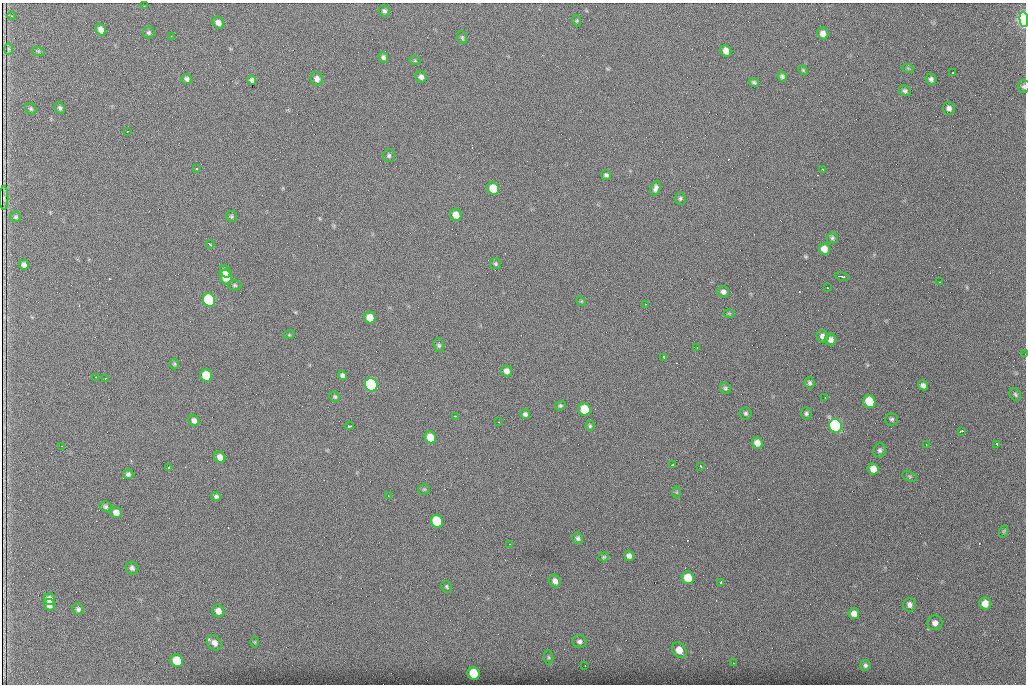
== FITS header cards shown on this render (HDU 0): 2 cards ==
NAXIS1  =                 1024 /fastest changing axis
NAXIS2  =                  682 /next to fastest changing axis

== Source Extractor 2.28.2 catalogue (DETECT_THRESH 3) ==
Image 1024 x 682 px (HDU 0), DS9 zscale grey, 1 PNG px = 1 image px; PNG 1028 x 686 px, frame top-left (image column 1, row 682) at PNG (2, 3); each listed source drawn as its Kron ellipse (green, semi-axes under 4 px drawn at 4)
Background 1420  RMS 26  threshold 78.3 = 3 sigma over >= 5 px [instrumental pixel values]
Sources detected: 142; all 142 listed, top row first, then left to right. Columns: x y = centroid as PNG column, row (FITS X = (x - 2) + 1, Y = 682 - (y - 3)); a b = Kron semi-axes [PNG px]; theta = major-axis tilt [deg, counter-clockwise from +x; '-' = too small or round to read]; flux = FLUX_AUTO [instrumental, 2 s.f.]
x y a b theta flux
144 6 2 2 - 830
384 11 6 5 - 3600
11 16 4 3 - 1200
1024 19 7 4 -86 610000
577 21 6 4 -79 2100
218 23 6 5 - 9000
101 30 6 5 - 11000
149 32 6 6 - 3100
823 34 6 5 - 9600
171 36 3 2 - 2600
462 38 6 5 - 2600
9 49 6 3 -89 2000
38 51 6 4 -18 1800
726 51 6 5 - 13000
383 57 5 4 - 4000
415 61 5 3 - 2000
908 68 6 3 -19 1700
803 70 5 4 - 1900
953 72 3 2 - 1200
782 76 5 4 - 3500
421 77 6 5 - 6200
187 79 5 4 - 4900
317 79 7 6 - 8200
931 79 5 5 - 4600
252 80 4 4 - 4500
754 82 5 4 - 3300
1024 86 6 6 - 3600
905 91 6 5 - 3700
60 108 6 4 -63 3800
949 108 6 6 - 6200
31 109 6 5 - 2900
127 132 2 2 - 1200
389 155 6 6 - 3400
196 169 3 2 - 2000
823 170 3 2 - 2400
606 175 5 4 - 3700
655 188 7 5 72 6100
493 189 6 6 - 56000
4 198 12 3 90 360
680 198 6 5 - 3400
456 215 6 5 - 17000
231 216 5 5 - 2600
16 217 5 5 - 2900
832 238 6 5 - 3300
210 244 4 2 - 4100
824 249 6 5 - 15000
495 264 5 5 - 2800
24 265 5 4 - 6500
225 271 7 5 -60 10000
842 276 7 2 -12 4200
226 277 7 6 - 39000
940 282 2 2 - 1100
235 285 7 5 -4 2900
827 288 3 2 - 2400
723 292 6 5 - 5400
209 300 7 6 - 210000
581 301 5 4 - 1800
645 304 3 2 - 2000
729 313 6 4 -1 2100
370 318 6 5 - 26000
289 335 6 4 18 1900
823 336 6 6 - 7300
831 340 6 5 - 8800
439 345 7 5 -71 3500
697 347 2 2 - 2900
1025 354 2 2 - 1600
664 357 3 2 - 3100
174 364 5 5 - 2300
507 371 6 5 - 9300
343 375 4 4 - 4600
206 376 6 6 - 64000
95 377 3 2 - 840
105 378 3 2 - 2300
810 383 6 5 - 3800
371 385 7 6 - 350000
923 385 5 4 - 5800
725 388 6 5 - 3100
1015 394 7 5 -58 3000
335 397 5 5 - 2700
825 398 2 2 - 880
869 402 7 6 - 52000
560 406 5 4 - 2700
585 410 6 6 - 70000
745 413 6 6 - 3500
806 413 6 5 - 3500
525 414 5 4 - 4300
455 416 3 2 - 3500
892 419 6 6 - 3800
194 421 6 5 - 7700
499 422 3 2 - 2000
349 426 4 3 - 4400
590 426 5 4 - 2600
836 426 7 6 - 400000
962 431 4 2 - 3800
430 437 6 5 - 29000
757 443 6 5 - 13000
926 444 2 2 - 830
997 444 3 2 - 2300
62 446 3 2 - 3300
880 450 7 6 - 4300
220 457 6 5 - 11000
672 465 4 2 - 2000
701 467 3 2 - 2400
169 468 4 3 - 3700
873 469 6 5 - 16000
128 474 5 5 - 4200
910 476 8 5 -20 2700
424 489 5 5 - 2400
676 492 6 4 -90 2300
388 496 2 2 - 980
216 497 5 4 - 3800
105 506 6 5 - 3700
116 512 6 5 - 13000
437 521 6 6 - 77000
1004 531 6 4 71 2500
578 538 6 5 - 4100
509 544 2 2 - 1600
629 556 5 4 - 7200
604 557 5 4 - 2100
132 568 6 6 - 4800
688 578 6 6 - 39000
555 581 6 5 - 7600
721 582 4 3 - 3100
446 587 6 5 - 2400
49 599 6 5 - 13000
985 603 6 5 - 19000
49 605 6 5 - 9600
910 605 6 6 - 7000
78 609 6 5 - 3900
218 611 6 6 - 12000
854 614 5 5 - 10000
935 623 7 7 - 8500
579 641 7 6 - 5300
255 642 6 4 -89 2000
214 643 8 6 -45 10000
679 650 9 6 -52 21000
549 658 7 4 -83 2800
177 661 6 6 - 53000
733 663 2 2 - 1100
865 665 5 5 - 4200
585 666 2 2 - 980
473 673 6 6 - 59000
At the frame edge (FLAGS 8, measured only in part): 3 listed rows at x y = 1024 19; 1024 86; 1025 354

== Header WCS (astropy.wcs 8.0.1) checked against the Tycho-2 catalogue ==
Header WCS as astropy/WCSLIB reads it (CRVAL/CRPIX/CD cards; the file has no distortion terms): RA---TAN/DEC--TAN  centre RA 07:06:07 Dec +31:10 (106.53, +31.16 deg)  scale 1.43 arcsec/px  FOV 24.4' x 16.3'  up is -93 deg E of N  parity flipped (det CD > 0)
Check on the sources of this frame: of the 60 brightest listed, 9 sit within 2.1 arcsec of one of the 16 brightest Tycho-2 stars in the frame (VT <= 12.35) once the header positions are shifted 0.46 arcsec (0.38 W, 0.26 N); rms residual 0.95 arcsec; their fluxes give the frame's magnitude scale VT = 23.70 - 2.5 log10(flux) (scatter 0.21 mag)
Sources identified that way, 9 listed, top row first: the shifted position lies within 2.1 arcsec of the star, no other Tycho-2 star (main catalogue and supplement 1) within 4.2 arcsec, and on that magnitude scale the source's flux lands within +1.5 / -3 mag of the star's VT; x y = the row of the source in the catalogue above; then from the Tycho-2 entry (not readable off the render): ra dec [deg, ICRS J2000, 3 dp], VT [Tycho-2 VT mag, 2 dp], TYC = Tycho-2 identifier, HIP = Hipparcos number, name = IAU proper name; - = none
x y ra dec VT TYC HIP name
493 189 106.458 +31.151 12.35 2438-728-1 - -
209 300 106.516 +31.041 10.39 2438-398-1 - -
206 376 106.551 +31.041 11.84 2438-663-1 - -
371 385 106.552 +31.106 9.20 2438-180-1 - -
869 402 106.550 +31.305 11.61 2438-184-1 - -
585 410 106.559 +31.192 11.79 2438-1039-1 - -
836 426 106.562 +31.292 10.01 2438-106-1 - -
437 521 106.614 +31.135 11.36 2438-550-1 - -
473 673 106.684 +31.152 11.76 2438-931-1 - -